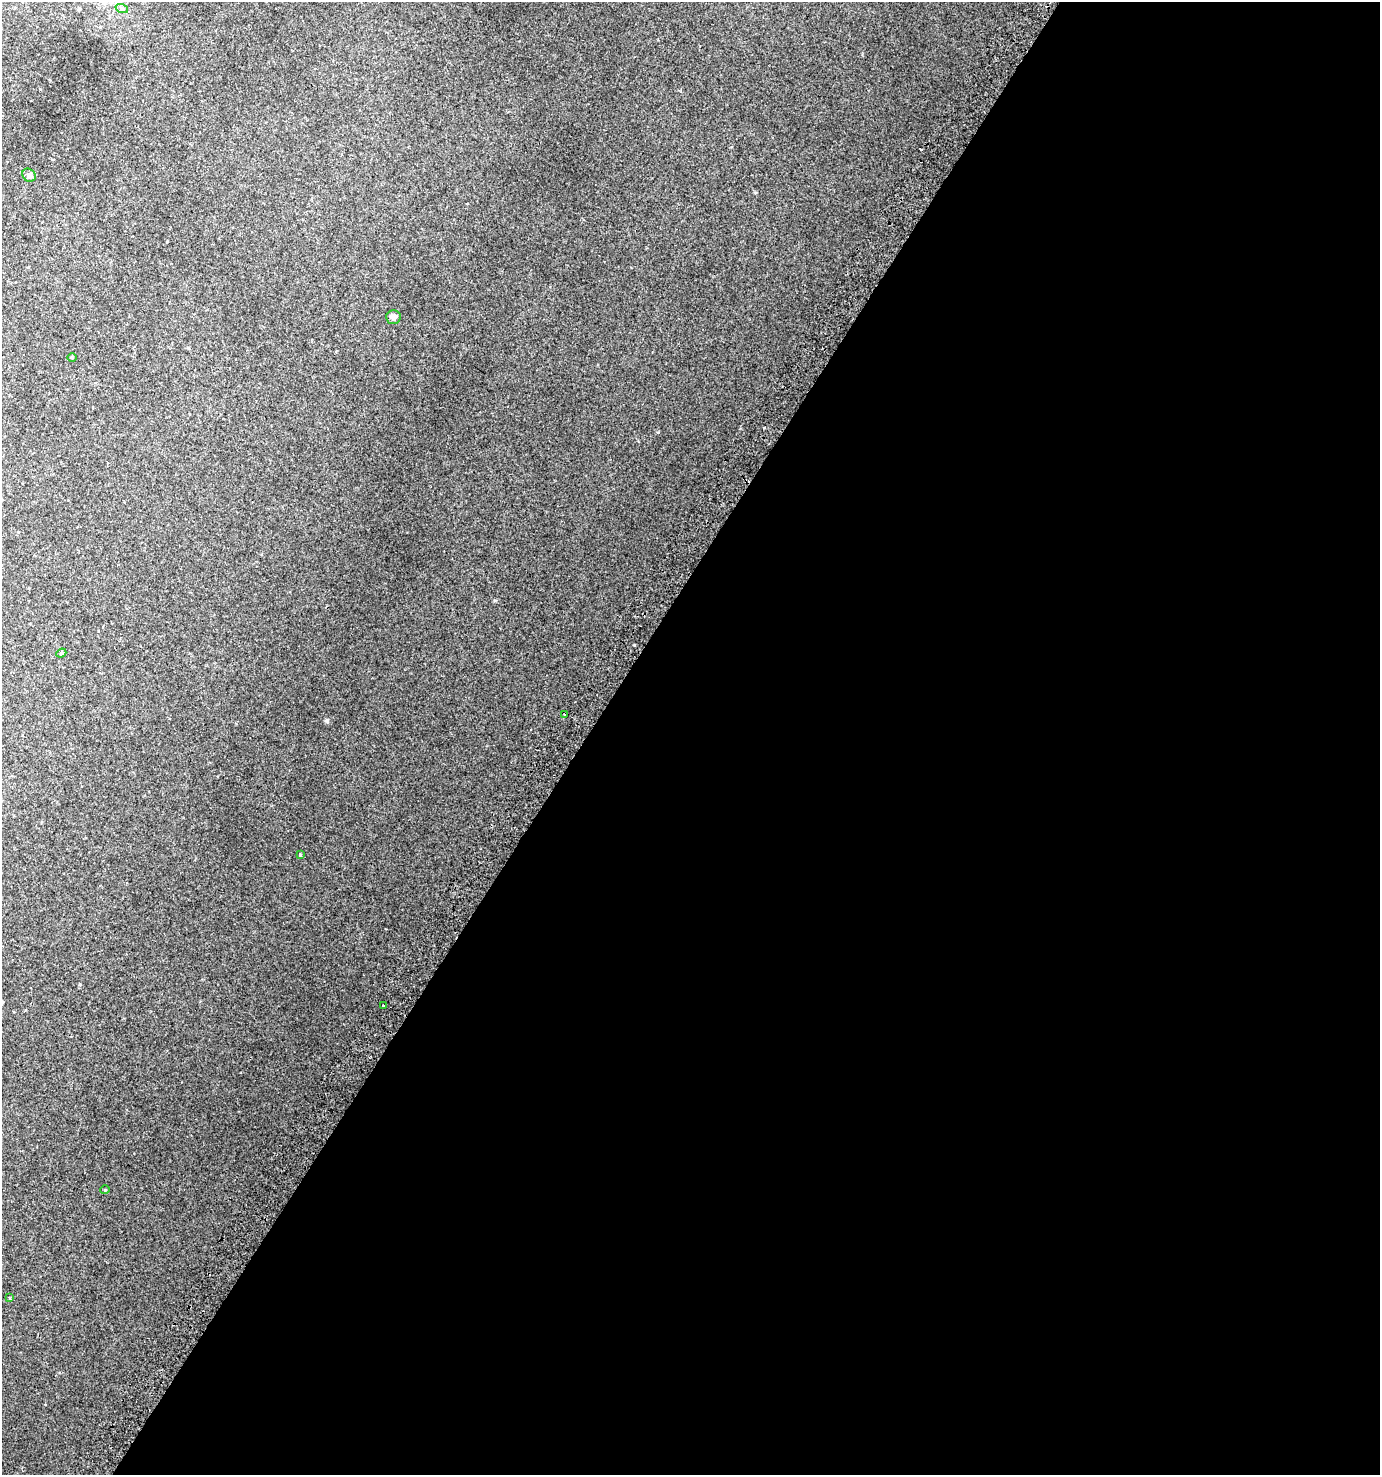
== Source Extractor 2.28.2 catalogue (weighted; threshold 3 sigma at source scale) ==
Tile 12 of 4 x 4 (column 4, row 3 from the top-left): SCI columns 4447-5824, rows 1537-3009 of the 6070 x 6007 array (HDU 1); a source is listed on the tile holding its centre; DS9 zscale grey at full resolution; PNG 1382 x 1477 px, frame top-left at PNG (2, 2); each listed source drawn as its Kron ellipse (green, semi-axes under 4 px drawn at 4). Shown black and unused: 58% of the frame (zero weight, under 2 of 3 exposures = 3% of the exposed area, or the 3 px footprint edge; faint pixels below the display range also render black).
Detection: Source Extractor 2.28.2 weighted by HDU 2 'WHT'; one run over the whole footprint, this tile lists its part. Background 0.0145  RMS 0.0048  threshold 0.0217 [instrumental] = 3 sigma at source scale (4.5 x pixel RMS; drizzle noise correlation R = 1.50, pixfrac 1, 0.0396/0.0396 arcsec/px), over >= 5 px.
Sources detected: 10; all 10 listed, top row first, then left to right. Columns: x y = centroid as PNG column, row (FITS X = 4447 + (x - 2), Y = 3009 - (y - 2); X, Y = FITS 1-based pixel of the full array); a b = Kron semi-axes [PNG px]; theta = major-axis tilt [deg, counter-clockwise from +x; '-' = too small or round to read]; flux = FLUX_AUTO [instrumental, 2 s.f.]
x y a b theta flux
122 9 6 4 -19 0.79
29 175 7 6 - 1.1
393 317 7 7 - 2
72 357 4 3 - 0.34
61 653 5 4 - 0.58
565 715 3 2 - 0.46
300 855 3 3 - 3.6
383 1005 3 3 - 2.4
105 1190 5 3 - 0.32
10 1298 3 3 - 0.93
Unlisted compact peaks at least as high as the median listed source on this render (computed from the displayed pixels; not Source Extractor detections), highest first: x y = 327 720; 764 428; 495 600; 658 432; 755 192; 80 984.